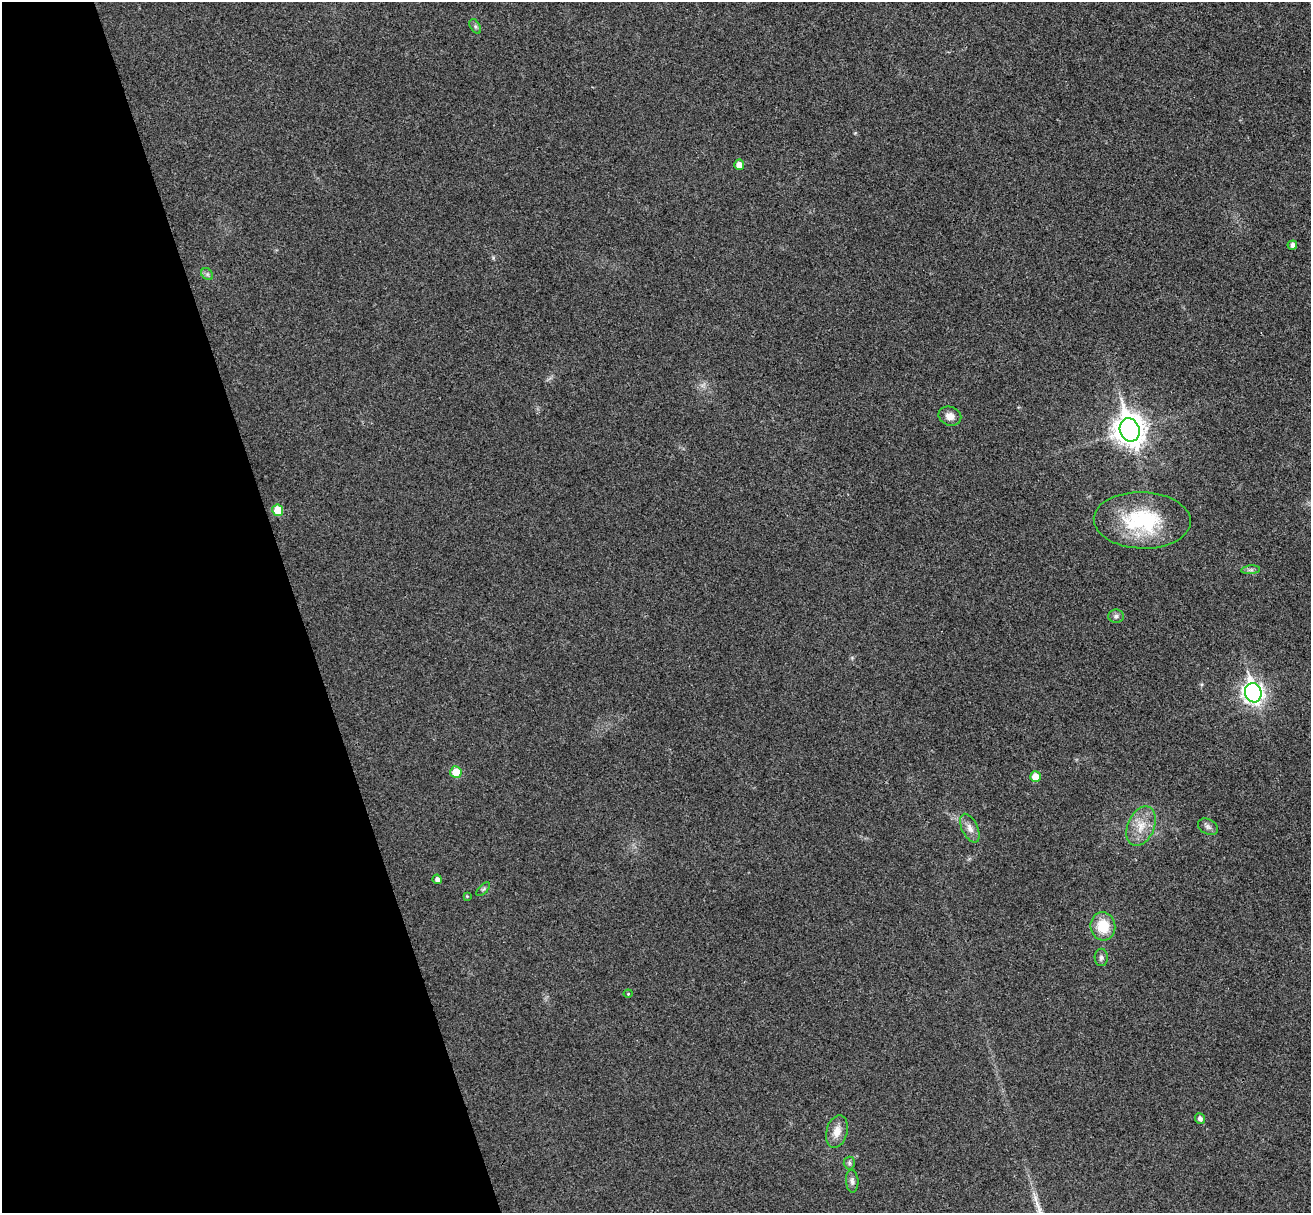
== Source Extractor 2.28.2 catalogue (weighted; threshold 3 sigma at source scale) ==
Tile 5 of 4 x 4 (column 1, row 2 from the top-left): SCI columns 56-1364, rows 2589-3799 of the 5350 x 5298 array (HDU 1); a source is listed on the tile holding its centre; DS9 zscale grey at full resolution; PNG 1313 x 1215 px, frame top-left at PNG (2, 2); each listed source drawn as its Kron ellipse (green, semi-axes under 4 px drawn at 4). Shown black and unused: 23% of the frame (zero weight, under 3 of 4 exposures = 6% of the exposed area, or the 3 px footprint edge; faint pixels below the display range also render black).
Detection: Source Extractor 2.28.2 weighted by HDU 2 'WHT'; one run over the whole footprint, this tile lists its part. Background 0.0396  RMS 0.0052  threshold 0.0234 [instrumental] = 3 sigma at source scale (4.5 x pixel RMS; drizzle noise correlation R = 1.50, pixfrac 1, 0.05/0.05 arcsec/px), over >= 5 px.
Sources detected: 26; all 26 listed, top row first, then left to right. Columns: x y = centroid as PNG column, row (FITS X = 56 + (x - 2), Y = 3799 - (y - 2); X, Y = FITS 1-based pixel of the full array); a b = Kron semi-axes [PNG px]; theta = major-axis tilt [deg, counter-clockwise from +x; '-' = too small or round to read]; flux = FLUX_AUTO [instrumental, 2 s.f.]
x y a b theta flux
475 26 8 5 -59 1.2
739 165 5 5 - 4.3
1292 245 5 4 - 2.2
207 274 7 5 -45 1.2
950 416 11 9 -21 3.7
1130 430 12 9 -71 720
278 510 6 5 - 11
1142 520 48 28 -2 43
1251 570 9 4 5 1.3
1116 616 7 6 - 1.6
1253 693 10 8 -73 260
456 772 6 5 - 8.4
1035 777 5 5 - 7.2
1141 826 20 13 67 9.2
1208 827 11 7 -28 1.9
970 828 15 8 -64 3.5
437 879 5 4 - 2
483 889 9 3 45 0.79
467 896 4 4 - 0.45
1103 926 14 12 -83 13
1101 957 9 6 -90 1.5
628 994 4 4 - 0.58
1200 1119 5 5 - 1.9
837 1132 17 10 75 5.6
849 1163 6 5 - 1
852 1181 11 6 -86 1.8